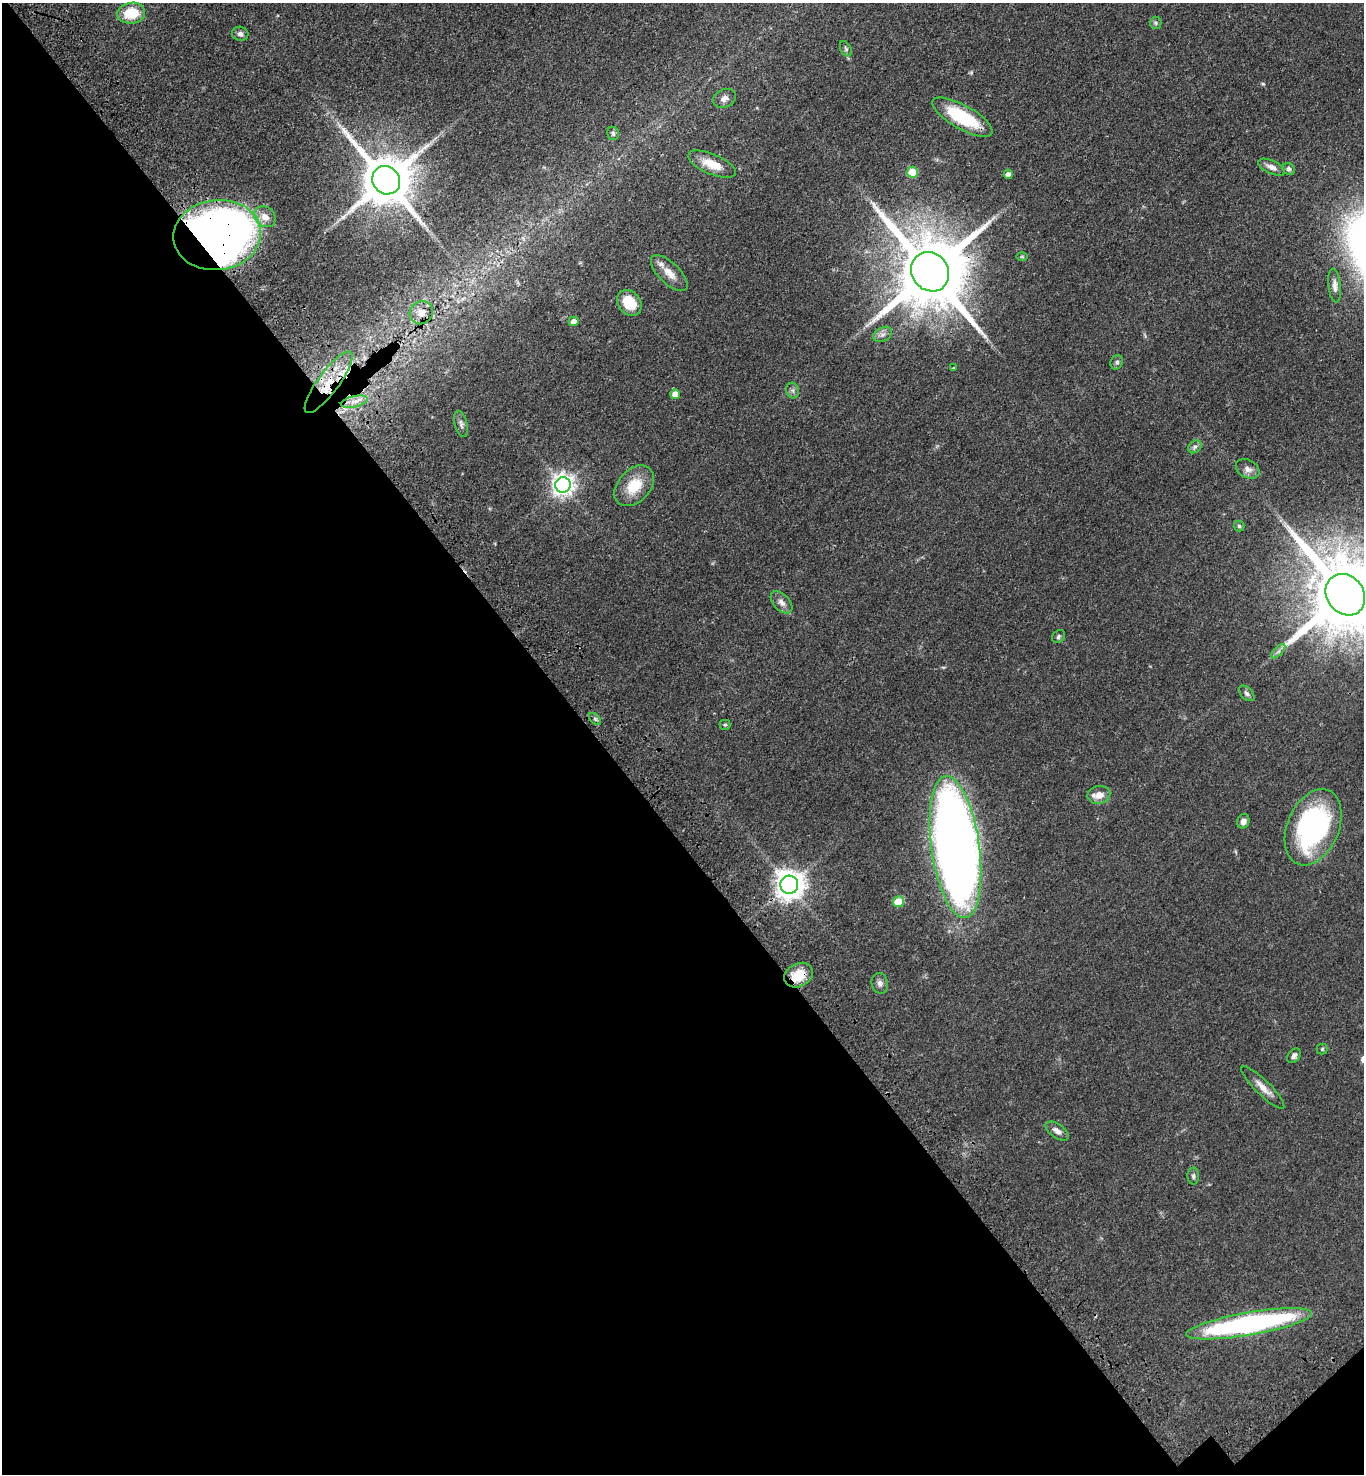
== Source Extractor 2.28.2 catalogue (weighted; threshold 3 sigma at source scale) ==
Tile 14 of 4 x 4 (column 2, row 4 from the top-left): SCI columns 1612-2973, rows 101-1572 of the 6090 x 6092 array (HDU 1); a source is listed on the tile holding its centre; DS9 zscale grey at full resolution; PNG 1366 x 1476 px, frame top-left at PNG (2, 3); each listed source drawn as its Kron ellipse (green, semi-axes under 4 px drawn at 4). Shown black and unused: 44% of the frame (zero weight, under 3 of 4 exposures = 6% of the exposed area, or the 3 px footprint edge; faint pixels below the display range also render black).
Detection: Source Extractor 2.28.2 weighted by HDU 2 'WHT'; one run over the whole footprint, this tile lists its part. Background 0.0438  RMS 0.0052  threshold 0.0233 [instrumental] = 3 sigma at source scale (4.5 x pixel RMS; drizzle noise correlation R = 1.50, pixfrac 1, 0.05/0.05 arcsec/px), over >= 5 px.
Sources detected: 58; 2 inside a brighter listed object's ellipse — not listed separately; the other 56 listed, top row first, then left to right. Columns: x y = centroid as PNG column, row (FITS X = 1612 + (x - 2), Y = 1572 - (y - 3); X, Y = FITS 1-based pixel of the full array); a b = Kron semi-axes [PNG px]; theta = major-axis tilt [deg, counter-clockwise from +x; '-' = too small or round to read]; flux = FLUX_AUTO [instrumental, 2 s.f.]
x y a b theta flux
131 13 14 10 8 15
1156 23 6 5 - 0.93
240 34 8 7 - 1.6
846 49 8 5 -61 1
724 98 12 9 23 2.5
962 117 34 12 -30 31
613 133 6 6 - 1.1
712 164 25 10 -23 8.7
1272 167 14 6 -25 2.9
1289 169 6 5 - 1.4
912 172 5 5 - 18
1008 174 5 4 - 2.4
386 180 15 13 -50 3100
265 217 11 9 -43 5
217 235 44 35 7 580
1022 256 6 4 0 0.63
930 272 20 18 -54 6100
669 273 23 10 -44 6
1335 286 17 6 -84 2.6
629 303 14 11 -51 14
421 313 12 11 - 4.8
574 321 5 4 - 3.9
883 334 10 6 30 2
1117 362 7 6 - 1.2
954 368 3 2 - 0.48
329 382 37 10 54 17
792 390 8 6 -72 1.3
675 394 5 5 - 4.9
354 402 13 5 13 3.3
461 424 13 6 -74 1.8
1195 447 7 5 43 1.4
1248 469 12 9 -29 3
563 485 8 7 - 350
634 486 23 16 48 14
1239 526 5 5 - 0.75
1345 595 22 18 -53 7700
782 602 13 8 -46 2.9
1058 637 7 5 48 1.1
1278 651 9 3 45 1.3
1247 693 9 5 -45 1.3
595 719 7 4 -45 1
725 725 5 5 - 0.7
1099 795 11 9 13 5.1
1243 821 7 6 - 2.4
1313 827 40 25 67 93
955 847 71 24 -82 650
789 885 9 9 - 650
898 902 5 5 - 14
799 975 15 11 27 11
880 983 10 8 -78 2.1
1322 1049 5 5 - 0.7
1294 1056 8 6 53 1.4
1263 1087 29 7 -45 5
1057 1131 13 6 -35 2.8
1193 1176 8 6 -90 1.2
1249 1324 64 11 10 140
Overlapping masked pixels (flux is a lower limit): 4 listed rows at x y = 217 235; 930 272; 329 382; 799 975
Isophote crosses this tile's border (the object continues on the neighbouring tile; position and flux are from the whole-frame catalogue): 1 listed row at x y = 1345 595
Unlisted compact peaks at least as high as the median listed source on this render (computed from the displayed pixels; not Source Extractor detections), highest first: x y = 1263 84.